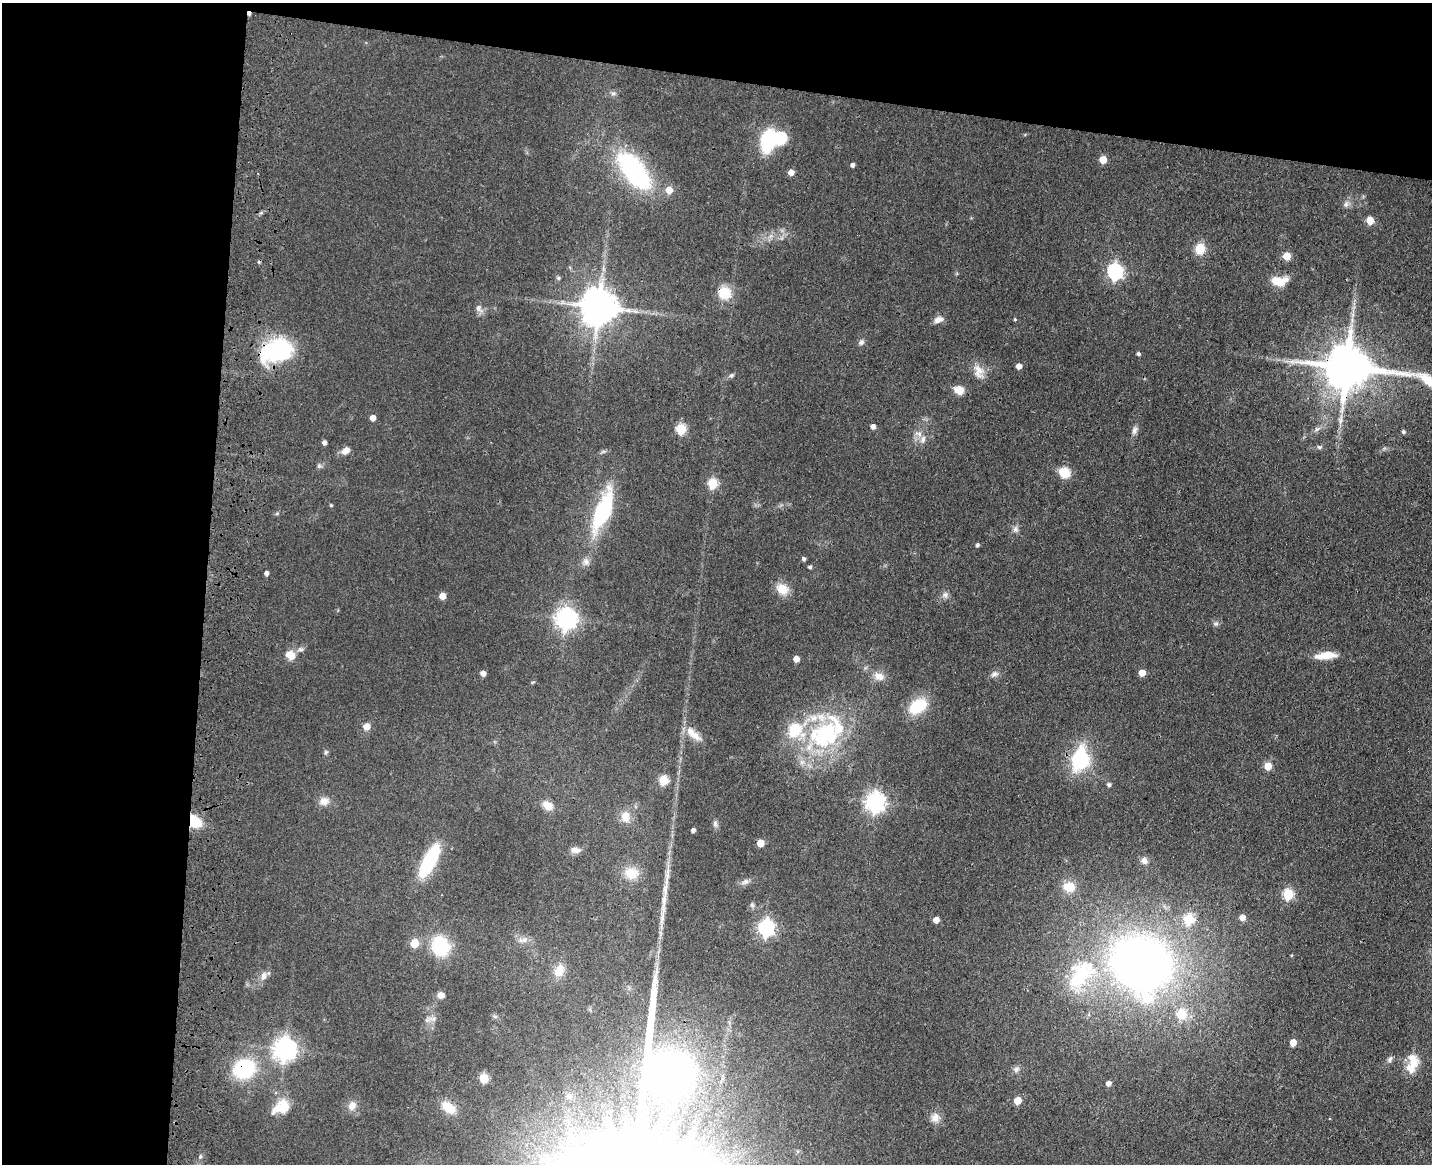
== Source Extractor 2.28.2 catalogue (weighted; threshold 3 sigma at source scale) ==
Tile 1 of 3 x 4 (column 1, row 1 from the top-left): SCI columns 334-1763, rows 3506-4667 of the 4844 x 4684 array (HDU 1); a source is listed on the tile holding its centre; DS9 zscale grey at full resolution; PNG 1434 x 1166 px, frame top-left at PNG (2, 3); no overlay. Shown black and unused: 21% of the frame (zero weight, under 3 of 4 exposures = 6% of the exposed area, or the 3 px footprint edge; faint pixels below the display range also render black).
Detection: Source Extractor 2.28.2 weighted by HDU 2 'WHT'; one run over the whole footprint, this tile lists its part. Background 0.0658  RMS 0.0061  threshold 0.0276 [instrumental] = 3 sigma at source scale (4.5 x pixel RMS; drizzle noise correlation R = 1.50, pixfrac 1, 0.05/0.05 arcsec/px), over >= 5 px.
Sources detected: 128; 2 inside a brighter object's white glare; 2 cosmic-ray / hot-pixel residue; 1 long thin detection or spike segment (spike, bleed or trail) — not listed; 8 inside a brighter listed object's ellipse — not listed separately; the other 115 listed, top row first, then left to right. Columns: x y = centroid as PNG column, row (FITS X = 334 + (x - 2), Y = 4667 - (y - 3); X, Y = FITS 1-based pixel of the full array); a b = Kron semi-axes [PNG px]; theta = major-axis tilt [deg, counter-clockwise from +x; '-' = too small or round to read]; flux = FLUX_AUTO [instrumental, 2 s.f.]
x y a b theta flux
613 93 6 6 - 1.5
768 141 19 11 77 42
1103 160 5 5 - 12
852 165 4 4 - 1.9
634 171 42 20 -52 93
791 172 5 5 - 4.9
258 173 3 2 - 0.73
669 190 5 5 - 9.5
1346 204 8 7 - 2.1
1370 220 5 5 - 14
1200 249 12 10 81 9.7
1287 256 5 5 - 13
603 269 7 4 -72 1.3
1115 271 7 6 - 150
558 278 5 4 - 1.1
1278 281 18 10 -10 10
724 293 13 12 - 14
599 307 10 10 - 1700
479 308 11 8 -59 3
938 319 13 8 21 3.5
1015 319 4 4 - 0.65
861 342 9 6 41 1.7
277 350 36 22 19 59
1138 354 5 4 - 1.4
1019 366 4 4 - 4.5
1347 367 22 12 -9 3100
979 371 20 12 -71 7.1
731 375 7 5 21 1.2
959 390 11 9 -24 6.9
373 418 5 4 - 4.8
873 427 5 4 - 3
681 429 6 5 - 39
1134 430 11 7 69 2.5
1403 432 5 4 - 1.4
923 439 11 7 73 3
324 443 4 4 - 2.2
1319 447 7 5 -2 1.2
345 451 10 7 35 4.2
319 466 6 6 - 1.3
1064 472 9 8 - 15
713 483 5 5 - 34
331 505 4 4 - 0.78
603 510 55 17 69 53
277 513 6 4 20 0.8
1015 529 9 7 -81 2.2
977 545 4 4 - 1.4
803 559 4 4 - 1.5
810 567 4 4 - 1.2
266 573 4 4 - 2.4
782 589 16 13 -32 8.5
945 595 9 7 24 2.3
442 596 5 5 - 7.9
566 619 8 7 - 390
1216 624 8 6 17 1.6
301 649 8 7 - 1.9
290 655 12 9 -32 7.1
1326 656 25 8 5 10
796 659 5 4 - 5.8
483 673 4 4 - 4
1142 673 5 5 - 8.7
994 674 11 7 24 2.5
879 676 14 11 -13 5.7
918 706 19 13 34 25
367 727 9 9 - 3.8
690 731 19 11 -57 7.4
825 735 44 35 30 73
326 752 8 5 71 1.1
1080 759 24 17 80 47
1268 766 5 5 - 14
663 780 5 5 - 29
1109 785 5 4 - 1.5
324 801 13 11 9 5
875 802 7 7 - 330
547 805 13 9 -33 6.5
625 817 15 12 -82 7.1
194 822 13 10 -35 19
715 824 9 6 82 1.6
693 830 4 4 - 2.2
760 843 5 5 - 12
575 850 12 7 -8 3.9
429 861 36 12 61 45
1144 861 9 8 - 3
631 873 19 16 0 11
745 882 11 7 31 2.4
1069 887 14 12 -13 10
1288 894 6 5 - 38
752 905 6 6 - 1.3
1242 917 7 7 - 3.5
1188 919 6 6 - 34
936 920 5 4 - 5.1
766 928 7 6 - 190
524 940 10 7 19 2.9
415 943 5 5 - 19
440 946 21 18 -74 32
1141 964 62 56 -35 380
559 970 17 11 68 8.3
1081 975 51 29 50 56
264 976 12 8 71 3.7
441 995 7 6 - 4.4
1181 1014 5 5 - 30
432 1019 13 6 -11 2.6
1293 1042 5 4 - 7.7
285 1049 8 7 - 480
1390 1059 9 6 60 1.9
1412 1066 27 12 65 11
244 1069 20 17 23 46
1016 1069 9 8 - 2.3
484 1078 5 5 - 25
1108 1084 5 4 - 3
569 1096 9 7 3 2.4
1017 1100 5 5 - 12
283 1106 21 16 56 13
352 1106 12 9 63 4.4
448 1107 17 10 -38 11
935 1118 11 11 - 5.1
Overlapping masked pixels (flux is a lower limit): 5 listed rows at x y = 724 293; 277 350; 1347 367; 194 822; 244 1069
Isophote crosses this tile's border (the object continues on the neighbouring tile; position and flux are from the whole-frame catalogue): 1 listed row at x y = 1347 367